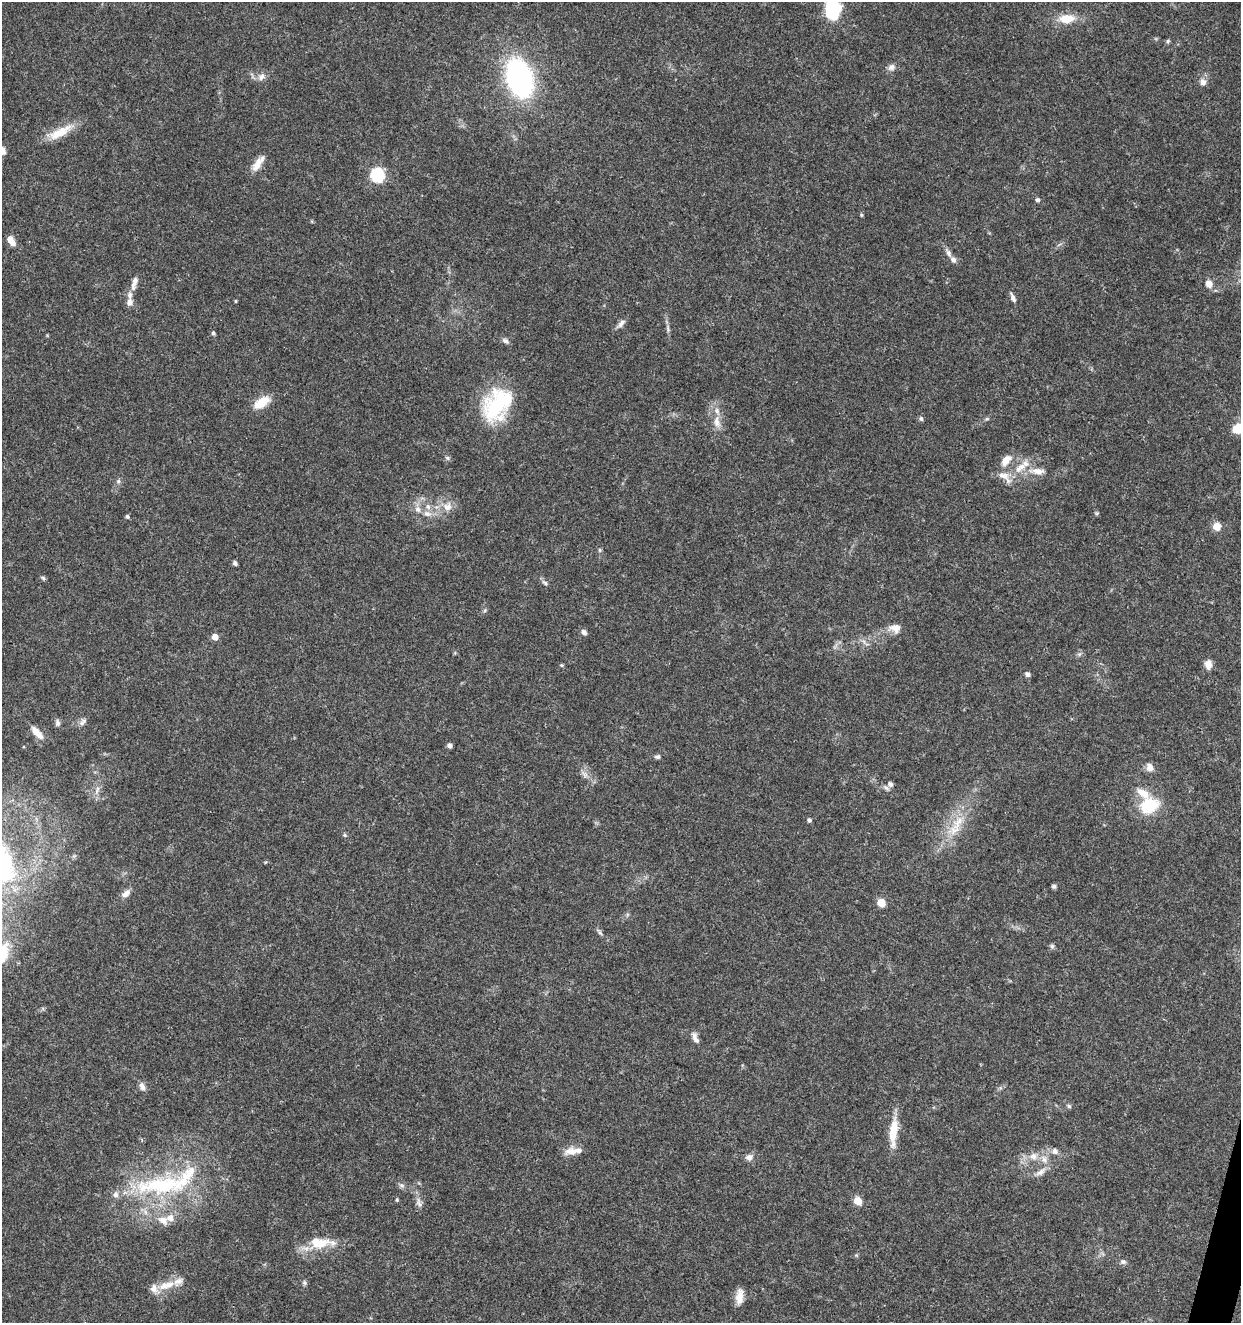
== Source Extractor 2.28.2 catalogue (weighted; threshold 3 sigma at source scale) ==
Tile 6 of 4 x 4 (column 2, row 2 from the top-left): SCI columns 1522-2760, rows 2645-3965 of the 5462 x 5297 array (HDU 1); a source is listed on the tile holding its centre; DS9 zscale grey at full resolution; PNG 1243 x 1325 px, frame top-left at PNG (2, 2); no overlay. Shown black and unused: <1% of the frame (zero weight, under 3 of 5 exposures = <1% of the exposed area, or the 3 px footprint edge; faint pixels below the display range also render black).
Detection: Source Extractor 2.28.2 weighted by HDU 2 'WHT'; one run over the whole footprint, this tile lists its part. Background 0.0333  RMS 0.0025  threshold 0.0112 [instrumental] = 3 sigma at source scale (4.5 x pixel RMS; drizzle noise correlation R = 1.50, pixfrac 1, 0.0396/0.0396 arcsec/px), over >= 5 px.
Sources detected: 111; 1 inside a brighter object's white glare — not listed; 19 inside a brighter listed object's ellipse — not listed separately; the other 91 listed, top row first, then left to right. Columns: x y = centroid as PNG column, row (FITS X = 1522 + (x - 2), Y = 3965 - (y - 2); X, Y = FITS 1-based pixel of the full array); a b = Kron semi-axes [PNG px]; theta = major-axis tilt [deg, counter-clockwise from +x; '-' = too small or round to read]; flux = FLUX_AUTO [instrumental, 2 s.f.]
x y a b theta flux
832 9 17 13 -90 16
1067 19 20 11 3 4.8
1168 41 6 5 - 0.4
891 67 10 8 27 1.2
262 77 11 7 57 1.2
519 78 35 23 -72 49
1203 82 8 8 - 1.3
60 132 37 11 29 5.2
2 151 8 7 - 1.5
258 163 24 8 54 2.8
377 175 7 6 - 39
1037 200 6 5 - 0.53
861 215 5 4 - 0.28
11 240 13 7 -60 1.9
948 253 12 6 -64 1.1
134 284 17 7 84 1.6
1209 284 10 8 -69 1.6
1013 298 12 5 -69 0.91
236 301 5 3 - 0.25
129 302 10 7 77 1.3
621 323 14 6 49 1.1
668 329 9 4 -89 0.59
213 333 5 5 - 0.48
505 341 9 6 -24 0.75
261 402 22 11 33 4.5
496 406 40 26 76 20
921 419 6 5 - 0.5
987 419 6 4 1 0.35
717 422 17 9 -82 2.4
1237 428 10 8 40 5.3
447 458 7 5 -22 0.49
1006 460 16 10 47 2.7
1037 471 23 8 -4 3
1004 475 17 9 -13 2.8
118 481 6 5 - 0.51
447 507 13 12 - 2.6
1097 513 6 4 18 0.31
427 514 11 8 -12 1.5
127 516 6 4 -73 0.38
1217 526 9 8 - 2.3
600 550 6 4 -89 0.33
235 563 5 4 - 0.7
43 578 7 4 -31 0.4
545 583 9 5 -37 0.61
485 610 6 4 71 0.36
895 628 16 11 -2 2.2
584 632 8 6 -38 0.84
215 637 6 5 - 2.1
1208 664 10 7 -88 2
562 665 5 4 - 0.33
1027 674 5 4 - 0.91
83 722 12 6 46 0.96
57 723 9 6 -85 0.79
37 733 20 8 -46 2.5
449 745 5 4 - 0.97
657 757 7 5 6 0.6
1149 767 11 9 -71 1.5
585 774 10 6 -50 1.1
890 784 6 5 - 0.85
886 787 10 5 -37 0.69
97 790 13 5 71 1.1
1149 806 24 18 27 9.4
809 820 5 4 - 0.62
958 823 29 11 57 6.2
345 835 5 5 - 0.36
1054 886 6 5 - 0.55
126 893 13 7 39 1.5
881 903 5 5 - 6.8
600 932 10 4 -54 0.58
1052 946 6 6 - 0.52
694 1036 10 8 -82 1.1
142 1086 11 7 -70 1.1
1069 1106 6 5 - 0.43
893 1132 35 9 85 6
571 1151 16 10 4 2.6
1055 1151 9 8 - 1.1
1033 1156 10 10 - 1.9
749 1157 10 8 16 1.2
1044 1159 10 7 -55 1.6
1040 1172 16 7 35 1.7
161 1185 71 22 4 28
401 1185 8 7 - 0.72
397 1200 5 4 - 0.28
858 1201 5 5 - 5.9
419 1202 14 6 -75 1.3
163 1220 13 9 -31 2.2
321 1243 20 13 24 4.5
1123 1262 8 6 -2 0.68
304 1283 7 6 - 0.49
165 1286 16 11 19 3.3
739 1297 19 8 86 2.5
Isophote crosses this tile's border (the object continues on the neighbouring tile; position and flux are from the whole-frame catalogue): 3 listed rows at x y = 832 9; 2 151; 1237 428